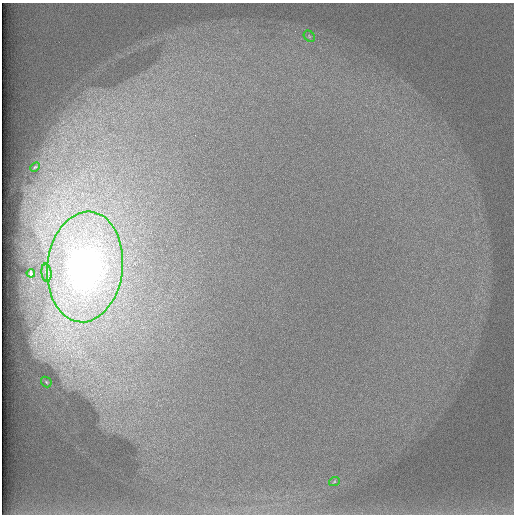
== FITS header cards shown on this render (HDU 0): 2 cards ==
NAXIS1  =                  512 /
NAXIS2  =                  512 /

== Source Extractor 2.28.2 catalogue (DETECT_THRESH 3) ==
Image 512 x 512 px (HDU 0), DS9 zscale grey, 1 PNG px = 1 image px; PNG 516 x 516 px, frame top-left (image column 1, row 512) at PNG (2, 3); each listed source drawn as its Kron ellipse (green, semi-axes under 4 px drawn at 4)
Background 99.4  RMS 3.1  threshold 9.16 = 3 sigma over >= 5 px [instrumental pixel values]
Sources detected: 7; all 7 listed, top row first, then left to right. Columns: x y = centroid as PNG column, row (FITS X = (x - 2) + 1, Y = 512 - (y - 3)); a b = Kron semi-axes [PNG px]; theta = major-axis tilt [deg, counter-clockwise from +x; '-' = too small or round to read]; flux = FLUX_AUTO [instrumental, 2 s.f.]
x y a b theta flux
309 36 6 4 -48 380
35 167 5 3 - 220
85 267 55 38 84 170000
31 273 4 3 - 310
46 273 9 5 -84 620
46 382 6 4 -47 290
334 482 5 3 - 210